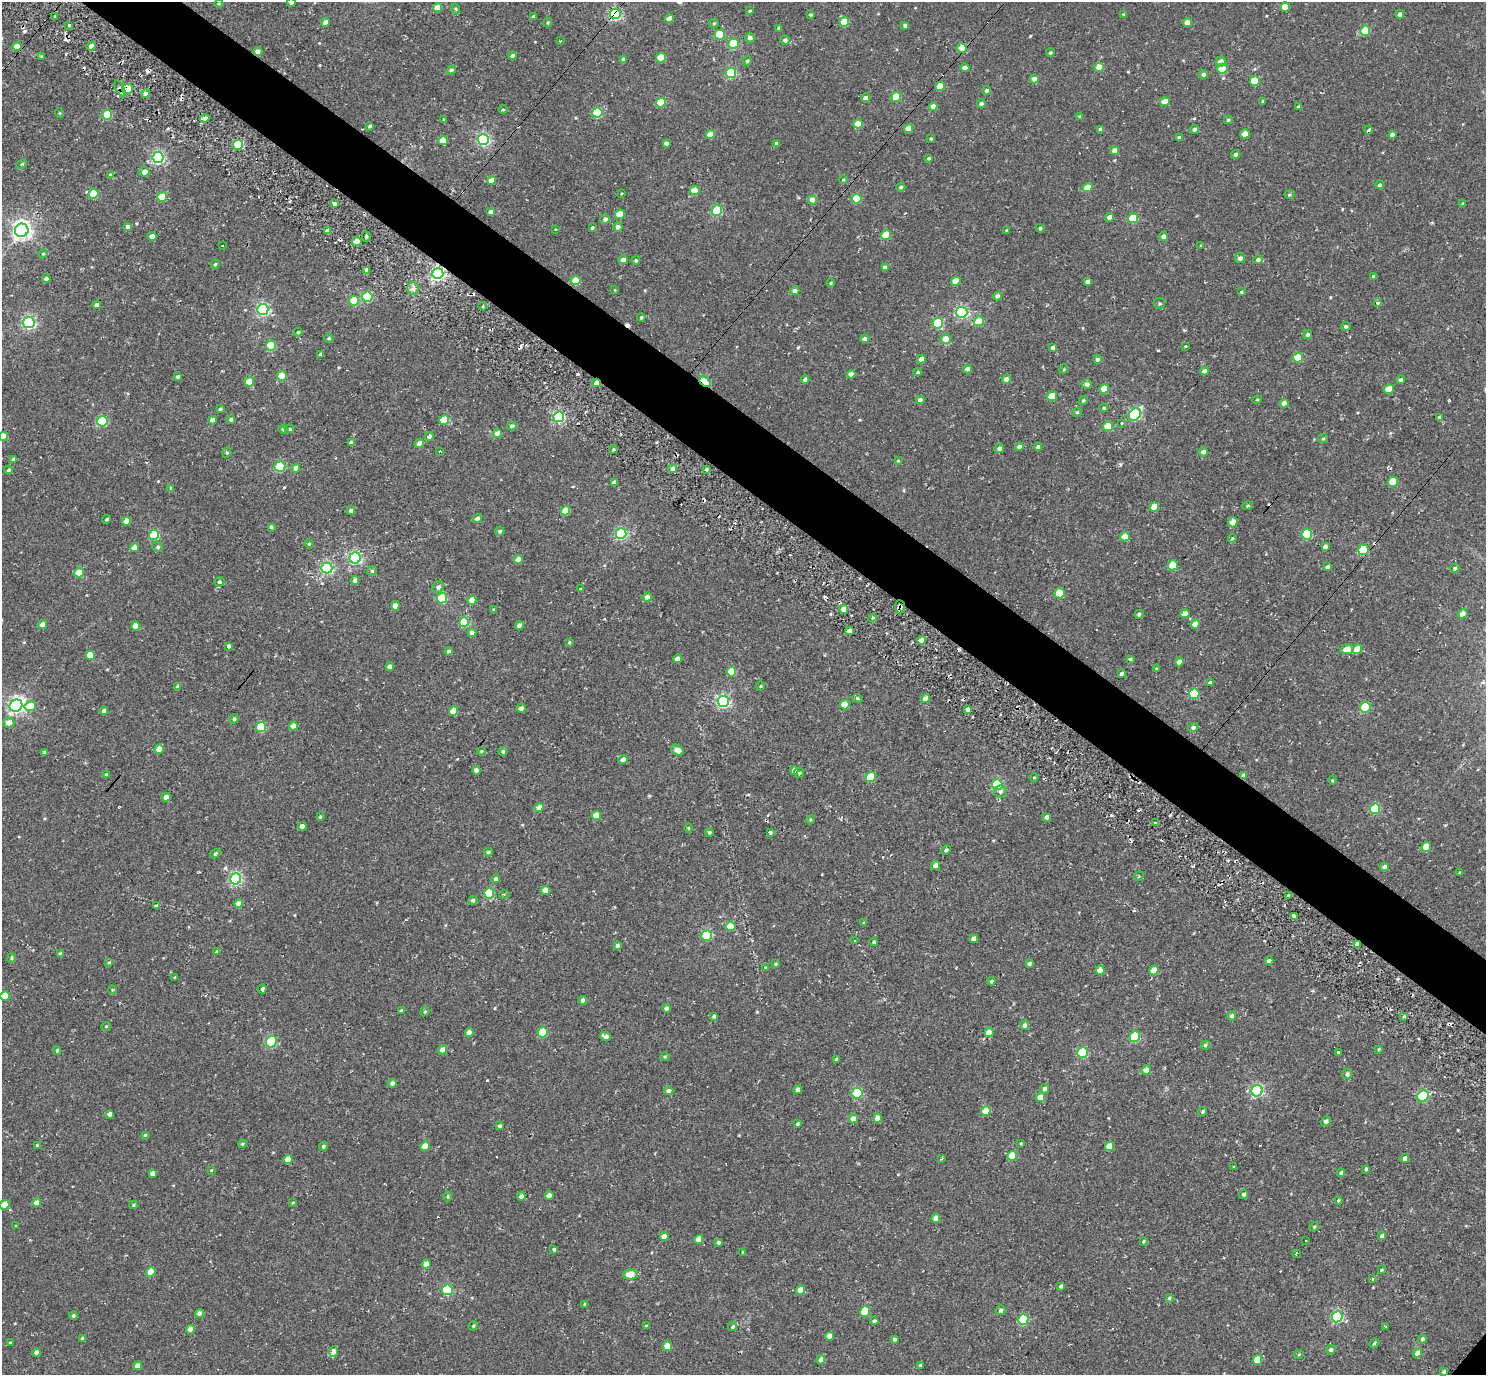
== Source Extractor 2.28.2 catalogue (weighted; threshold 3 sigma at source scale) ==
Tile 11 of 4 x 4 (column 3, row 3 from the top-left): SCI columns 3006-4489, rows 1571-2943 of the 5972 x 5985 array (HDU 1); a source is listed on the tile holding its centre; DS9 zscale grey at full resolution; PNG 1488 x 1377 px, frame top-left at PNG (2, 2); each listed source drawn as its Kron ellipse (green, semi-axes under 4 px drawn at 4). Shown black and unused: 5% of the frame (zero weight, under 2 of 3 exposures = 3% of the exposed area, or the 3 px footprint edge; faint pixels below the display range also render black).
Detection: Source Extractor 2.28.2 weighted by HDU 2 'WHT'; one run over the whole footprint, this tile lists its part. Background 0.0401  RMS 0.011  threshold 0.0506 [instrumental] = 3 sigma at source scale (4.5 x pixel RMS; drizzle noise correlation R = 1.50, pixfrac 1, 0.05/0.05 arcsec/px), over >= 5 px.
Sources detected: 533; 19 cosmic-ray / hot-pixel residue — neither listed nor drawn; of the other 514, all 500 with FLUX_AUTO >= 0.863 (the completeness limit of this list) listed and drawn (14 fainter detections not listed), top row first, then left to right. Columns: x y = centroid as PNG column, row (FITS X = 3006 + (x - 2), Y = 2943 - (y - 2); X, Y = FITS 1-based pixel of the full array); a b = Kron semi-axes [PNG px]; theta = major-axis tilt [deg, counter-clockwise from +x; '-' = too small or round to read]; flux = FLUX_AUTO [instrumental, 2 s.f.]
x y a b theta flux
291 3 4 3 - 2.6
219 4 4 3 - 0.9
1285 7 5 4 - 18
437 8 5 4 - 14
456 9 5 3 - 1.4
750 11 4 3 - 1.2
615 14 5 5 - 140
1123 14 3 3 - 0.93
1400 14 4 4 - 4
811 15 3 3 - 1.3
55 16 3 2 - 1
534 16 3 3 - 2.1
669 18 4 4 - 10
326 22 4 4 - 8.9
844 22 5 4 - 28
548 23 5 4 - 1.4
714 23 4 4 - 1.4
1187 23 4 4 - 10
69 25 3 3 - 1.3
905 25 4 3 - 2.8
779 28 4 4 - 2.8
1365 31 5 5 - 40
720 35 5 5 - 58
750 38 5 4 - 4.1
785 40 4 4 - 3.5
561 41 3 3 - 0.9
734 44 5 5 - 59
91 46 4 4 - 7.1
17 47 5 4 - 13
962 48 5 4 - 21
258 51 5 4 - 4.8
1050 53 4 4 - 1.8
41 56 4 3 - 1.2
512 56 4 4 - 3.3
661 58 5 4 - 31
623 60 4 4 - 4
747 61 5 4 - 2.2
1221 62 5 5 - 5.2
1099 67 5 4 - 18
965 68 4 4 - 5.3
1222 69 5 5 - 35
451 70 5 4 - 3
731 73 5 5 - 83
1203 74 4 4 - 3.3
1034 79 4 4 - 5
1255 81 5 5 - 34
940 86 5 4 - 21
120 89 9 3 -64 2.9
127 89 5 5 - 19
987 90 4 3 - 2.4
145 93 4 4 - 5.1
896 97 5 5 - 31
865 98 4 4 - 5
1263 101 3 3 - 1.4
1165 102 5 4 - 15
661 103 5 4 - 43
981 103 4 4 - 2.2
933 106 4 4 - 8.4
1298 106 3 2 - 1.2
503 110 4 3 - 1.1
59 113 5 3 - 0.89
597 113 5 5 - 71
107 115 5 5 - 39
1079 116 4 3 - 1
205 118 5 4 - 7.7
444 119 3 3 - 4.5
1228 120 4 4 - 1.6
858 124 5 4 - 18
370 126 4 3 - 1.8
908 129 4 4 - 10
1101 129 4 4 - 4.4
1194 129 4 4 - 3
1368 130 4 3 - 8.4
1245 134 4 4 - 15
1392 134 4 3 - 2.9
710 135 4 4 - 16
1179 137 4 4 - 2.5
931 139 3 3 - 1.3
483 140 5 5 - 180
443 141 5 4 - 21
666 143 4 3 - 4.2
777 143 4 3 - 3.5
238 145 5 5 - 61
1115 151 4 4 - 8.9
1236 154 4 4 - 3
158 157 5 5 - 190
929 158 4 3 - 1.4
22 164 5 4 - 1.4
144 172 5 4 - 6.1
111 175 4 4 - 2.8
491 180 4 4 - 12
843 180 4 3 - 1.1
1380 185 4 4 - 2.3
901 187 4 4 - 2.3
1088 188 5 4 - 17
695 190 5 4 - 23
93 194 5 5 - 38
622 194 3 3 - 1.8
1289 195 5 4 - 1.5
162 197 5 4 - 33
857 199 5 5 - 39
813 200 4 4 - 13
334 203 4 4 - 2.7
1462 203 3 3 - 1.8
717 210 5 5 - 72
491 212 4 4 - 5.4
620 214 5 4 - 22
1110 217 4 4 - 8.2
1133 218 5 5 - 36
605 219 4 4 - 4.2
128 227 4 4 - 5.3
618 227 4 4 - 5.5
592 228 3 3 - 8.7
1040 228 4 3 - 1.7
556 229 3 2 - 1.8
22 230 7 6 - 560
1006 230 3 3 - 0.9
328 231 4 4 - 6.6
886 235 5 4 - 33
152 236 4 4 - 7.4
366 236 5 4 - 2
1163 236 4 4 - 4.7
357 242 5 4 - 21
1201 245 3 3 - 0.91
222 246 3 2 - 1.8
43 254 4 4 - 1.2
1240 258 5 5 - 3.8
623 260 4 4 - 5.4
636 260 4 3 - 1.4
1258 260 4 4 - 3.2
215 264 4 4 - 1.5
885 268 4 4 - 5.2
367 270 4 4 - 5
438 274 5 5 - 270
1374 277 4 3 - 2.7
46 279 4 4 - 4.2
576 281 5 4 - 24
956 281 5 4 - 14
1087 282 4 4 - 4.5
831 283 4 3 - 1.2
413 289 6 6 - 3.4
615 290 4 3 - 0.95
795 291 4 4 - 5.2
1241 292 4 3 - 1.2
997 296 4 4 - 3.2
367 297 5 5 - 64
354 301 5 4 - 41
1159 303 5 5 - 1.8
1378 303 3 3 - 2.6
97 305 4 4 - 3.5
483 306 4 3 - 1.3
263 309 5 5 - 190
962 312 5 5 - 150
641 317 4 4 - 1.7
979 321 5 4 - 23
29 323 6 5 - 200
938 323 5 5 - 56
1346 327 5 4 - 2.2
298 332 4 4 - 1.2
1307 334 5 4 - 2.8
329 338 4 4 - 1.3
864 339 4 4 - 4.2
946 339 5 5 - 14
271 346 5 5 - 52
1186 346 3 2 - 2.9
1053 347 4 3 - 3
320 354 4 3 - 3.7
1298 358 5 5 - 30
921 359 4 4 - 7.5
1097 359 4 4 - 3.1
968 369 4 4 - 5.8
1064 369 5 3 - 0.93
1205 371 4 4 - 6.4
918 372 4 3 - 1.4
851 374 4 4 - 6.4
282 376 5 4 - 27
177 377 4 4 - 2.7
805 379 4 4 - 3.1
1006 379 4 4 - 7.2
1401 380 4 4 - 2.1
249 382 5 4 - 19
705 382 6 4 -39 55
596 383 4 4 - 7.5
1087 384 5 4 - 3.6
1104 389 5 4 - 15
1389 389 5 4 - 20
1052 396 5 4 - 23
920 400 4 4 - 5.4
1083 400 5 4 - 1.5
1257 400 5 3 - 1
1284 403 4 4 - 8.5
1104 408 4 3 - 1.7
220 409 4 3 - 2.1
1077 412 5 4 - 1.5
1135 414 7 5 48 140
559 417 5 5 - 160
1439 417 4 3 - 1.6
231 419 4 4 - 2.6
213 420 4 4 - 9
444 420 5 4 - 37
102 421 5 5 - 86
1121 423 3 3 - 3.5
512 426 5 4 - 3.6
1108 426 5 5 - 25
283 429 4 4 - 2.2
289 429 4 4 - 1.8
497 433 4 4 - 9.5
3 436 5 4 - 18
429 437 4 4 - 4.5
1323 439 5 4 - 1.4
351 443 4 4 - 3.7
419 443 5 4 - 8.3
1019 447 4 4 - 4.4
1038 447 4 4 - 3.1
999 448 5 4 - 3.6
613 449 4 3 - 1.8
440 451 2 2 - 0.86
1203 452 5 4 - 4.2
227 453 5 4 - 1.6
14 459 4 3 - 3.3
898 461 4 3 - 0.97
280 467 5 5 - 69
296 468 4 4 - 5.1
672 469 4 4 - 5.1
706 469 3 3 - 1.4
9 470 4 4 - 2.2
614 482 4 4 - 4.1
1393 482 5 5 - 32
171 488 4 3 - 2.6
1248 506 5 3 - 1.5
1154 507 5 4 - 19
351 511 4 4 - 2.6
565 511 5 4 - 28
477 518 4 4 - 5.7
107 519 4 3 - 1.5
127 521 4 4 - 12
1233 522 5 4 - 11
271 527 4 4 - 2.7
500 531 4 4 - 2.4
621 534 5 5 - 130
1307 534 5 5 - 69
154 535 5 5 - 68
1125 537 5 4 - 16
1232 538 4 4 - 1.5
309 544 5 4 - 1.5
158 547 5 5 - 2.4
1325 547 4 4 - 4.4
134 548 4 4 - 10
1363 550 5 5 - 53
355 558 5 5 - 160
518 559 4 4 - 8.5
1173 565 5 5 - 33
1327 567 4 3 - 2.8
327 568 5 5 - 160
1455 568 5 4 - 1.9
372 571 5 5 - 1.7
79 573 5 4 - 25
355 581 4 4 - 5.6
219 582 5 5 - 2.5
438 587 6 5 - 4
581 589 4 4 - 1.9
1060 593 5 5 - 42
647 597 5 4 - 5
442 598 5 5 - 58
472 600 4 4 - 15
395 606 4 4 - 11
900 607 6 5 - 3.9
844 609 4 4 - 11
494 610 4 4 - 1.4
1139 614 4 4 - 2.5
1185 614 4 4 - 9.5
1463 614 5 4 - 7.2
873 618 4 4 - 1.4
464 622 5 5 - 60
42 624 5 4 - 6
1195 624 4 4 - 9.4
135 626 4 4 - 15
519 626 4 4 - 8.6
850 631 4 4 - 7.4
472 633 4 4 - 6.1
921 640 4 4 - 9.8
569 642 3 3 - 1.4
229 646 3 3 - 36
1347 649 6 5 - 11
1357 649 5 4 - 17
449 651 4 4 - 2.9
90 655 5 4 - 20
677 659 4 4 - 8.2
1130 659 3 3 - 1.3
1179 662 4 4 - 7.5
390 666 4 4 - 5.9
1157 669 4 3 - 1.5
731 672 5 5 - 24
1122 673 4 3 - 2.5
1210 683 4 3 - 16
760 686 5 3 - 0.96
178 687 4 4 - 3.7
1194 694 5 5 - 56
858 698 5 4 - 1.5
926 699 4 4 - 13
723 701 6 5 - 200
845 705 5 4 - 24
16 706 6 6 - 360
30 706 6 5 - 19
1365 707 5 5 - 62
521 708 4 4 - 3.6
968 709 4 4 - 6
104 711 4 4 - 3.8
453 711 5 4 - 19
234 719 4 4 - 2
9 723 5 5 - 11
293 726 4 4 - 12
261 727 5 5 - 55
1193 727 5 4 - 2.9
159 749 5 4 - 13
677 750 7 4 -34 9.3
481 751 4 3 - 1.2
503 751 4 4 - 2.4
45 752 4 3 - 2.7
623 760 4 4 - 6.2
477 770 4 4 - 8.1
794 770 4 4 - 5.8
799 773 5 5 - 1.5
106 775 4 4 - 2.6
1243 776 4 4 - 4.1
871 777 5 5 - 45
1034 777 4 3 - 1
1332 780 4 3 - 0.93
997 785 5 5 - 64
1000 792 6 6 - 3.4
166 797 4 4 - 5.6
539 807 5 4 - 9
1375 809 5 5 - 69
596 815 5 4 - 18
320 817 4 3 - 1.3
1047 817 4 4 - 4.4
810 820 5 3 - 1.1
1155 823 3 3 - 2.3
302 826 4 3 - 8.7
688 828 5 3 - 0.99
709 832 4 4 - 1.6
770 833 3 3 - 3.6
1426 847 5 4 - 23
946 850 5 4 - 2.2
488 852 4 3 - 2
215 854 5 4 - 3.8
935 865 4 4 - 6.8
1385 867 4 4 - 5.4
1460 872 4 3 - 1.2
1139 876 5 3 - 1.1
236 879 5 5 - 170
496 879 4 4 - 2.9
545 890 4 4 - 14
489 893 5 5 - 53
504 894 5 3 - 1.2
1289 896 4 3 - 3.3
473 900 5 4 - 2.2
239 903 4 4 - 11
156 906 4 3 - 1.8
1294 916 4 3 - 12
864 923 4 4 - 1.9
731 926 5 5 - 24
707 936 5 5 - 75
974 939 4 4 - 7.2
855 941 3 2 - 1.1
874 942 4 4 - 2
617 945 4 3 - 3.6
1357 945 4 4 - 6.6
217 952 4 3 - 3.1
60 954 4 3 - 2.9
11 958 5 4 - 1.4
1269 961 4 4 - 4.8
109 962 4 4 - 1.2
776 964 4 3 - 1.5
1029 964 4 4 - 2.5
766 967 4 3 - 1.5
1100 970 4 4 - 13
1154 971 5 4 - 20
175 977 3 3 - 2.5
991 981 4 4 - 1.7
262 989 4 3 - 5.9
112 990 4 3 - 1
5 996 5 4 - 21
583 1000 4 4 - 4.9
667 1008 4 4 - 5
401 1011 4 4 - 2.3
425 1012 5 4 - 1.4
714 1016 3 3 - 2.2
1232 1016 5 4 - 2.9
1404 1016 4 3 - 1.6
1024 1025 5 4 - 4.1
106 1026 4 3 - 0.89
543 1032 5 5 - 53
469 1033 4 4 - 8.9
989 1033 4 4 - 15
606 1036 5 4 - 5.1
1135 1037 5 5 - 79
271 1042 6 5 - 90
1205 1045 5 4 - 2
1379 1049 4 4 - 1.3
57 1050 4 3 - 1.8
442 1050 4 4 - 8.7
1338 1052 3 3 - 4.7
1082 1053 5 5 - 78
665 1056 5 3 - 1.2
836 1059 4 3 - 2.3
1146 1070 5 4 - 6.2
1347 1074 5 5 - 3.4
392 1083 4 4 - 3.7
1044 1089 5 4 - 4.1
798 1090 4 4 - 4.4
669 1091 4 4 - 5.2
1257 1091 6 5 - 160
857 1093 5 5 - 80
1423 1096 6 5 - 87
1040 1097 5 4 - 10
986 1111 5 4 - 22
1203 1111 4 4 - 2
109 1114 4 4 - 4.4
853 1118 5 4 - 7.9
877 1118 4 4 - 10
1326 1121 5 4 - 3.8
797 1124 4 3 - 1.5
500 1126 4 4 - 1.9
145 1135 3 3 - 1.1
1021 1143 3 3 - 1.2
242 1144 4 3 - 1.6
37 1145 4 3 - 1.3
323 1146 5 4 - 1.6
425 1146 5 4 - 19
1109 1146 5 4 - 18
1012 1156 5 4 - 29
942 1159 3 2 - 1.5
1405 1159 4 4 - 5.5
288 1160 4 4 - 12
1234 1166 3 3 - 2.7
1366 1169 4 3 - 6.7
211 1170 3 2 - 1
152 1173 4 4 - 4.4
1341 1173 4 4 - 2.4
1243 1194 5 4 - 2.5
549 1195 4 4 - 6.6
448 1196 5 4 - 1.3
521 1196 4 4 - 6
1338 1200 4 3 - 1.6
293 1202 4 3 - 1.1
36 1203 4 4 - 8.7
5 1205 5 4 - 22
133 1205 4 4 - 1.5
936 1218 4 4 - 9.1
16 1226 3 2 - 0.89
1314 1227 5 4 - 1.1
664 1236 4 4 - 7.5
1382 1236 4 3 - 3.7
699 1239 4 4 - 14
1143 1241 4 3 - 1.2
1306 1241 3 2 - 1.2
718 1242 4 4 - 2.5
554 1249 3 3 - 2
743 1252 4 2 - 0.88
1296 1253 3 2 - 1.3
426 1264 4 4 - 10
1381 1270 4 3 - 1.5
151 1272 5 4 - 19
630 1274 7 5 -2 14
1372 1279 3 3 - 3.5
1061 1286 4 3 - 2.2
447 1290 5 5 - 93
800 1290 4 4 - 13
1169 1298 4 4 - 1.4
585 1304 4 3 - 1.2
1001 1310 5 5 - 2.9
865 1311 5 5 - 43
199 1313 4 4 - 7.3
73 1316 4 4 - 2
1337 1317 5 5 - 120
1023 1320 5 5 - 71
874 1321 4 4 - 2.6
473 1326 5 3 - 1.4
646 1326 4 3 - 2.1
733 1327 5 4 - 1.7
1386 1327 3 3 - 7.2
190 1329 4 4 - 7.7
829 1336 4 4 - 9.7
82 1338 4 4 - 2
894 1339 4 4 - 3
1422 1339 4 4 - 2.4
10 1343 4 3 - 1.3
1374 1343 5 4 - 1.7
667 1346 5 4 - 17
1331 1350 5 4 - 2.5
334 1351 5 4 - 27
37 1353 4 4 - 7.6
1417 1353 5 4 - 7.1
1299 1354 5 3 - 0.89
821 1359 5 4 - 5.2
1257 1360 5 4 - 23
920 1365 3 3 - 1.6
138 1366 4 4 - 8.6
1444 1371 4 3 - 2.4
Overlapping masked pixels (flux is a lower limit): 13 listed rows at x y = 615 14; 962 48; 258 51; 120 89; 127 89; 438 274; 705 382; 596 383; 1363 550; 900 607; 850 631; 1243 776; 1357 945
Isophote crosses this tile's border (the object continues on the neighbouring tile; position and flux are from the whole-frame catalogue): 3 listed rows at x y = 291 3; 3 436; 5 1205